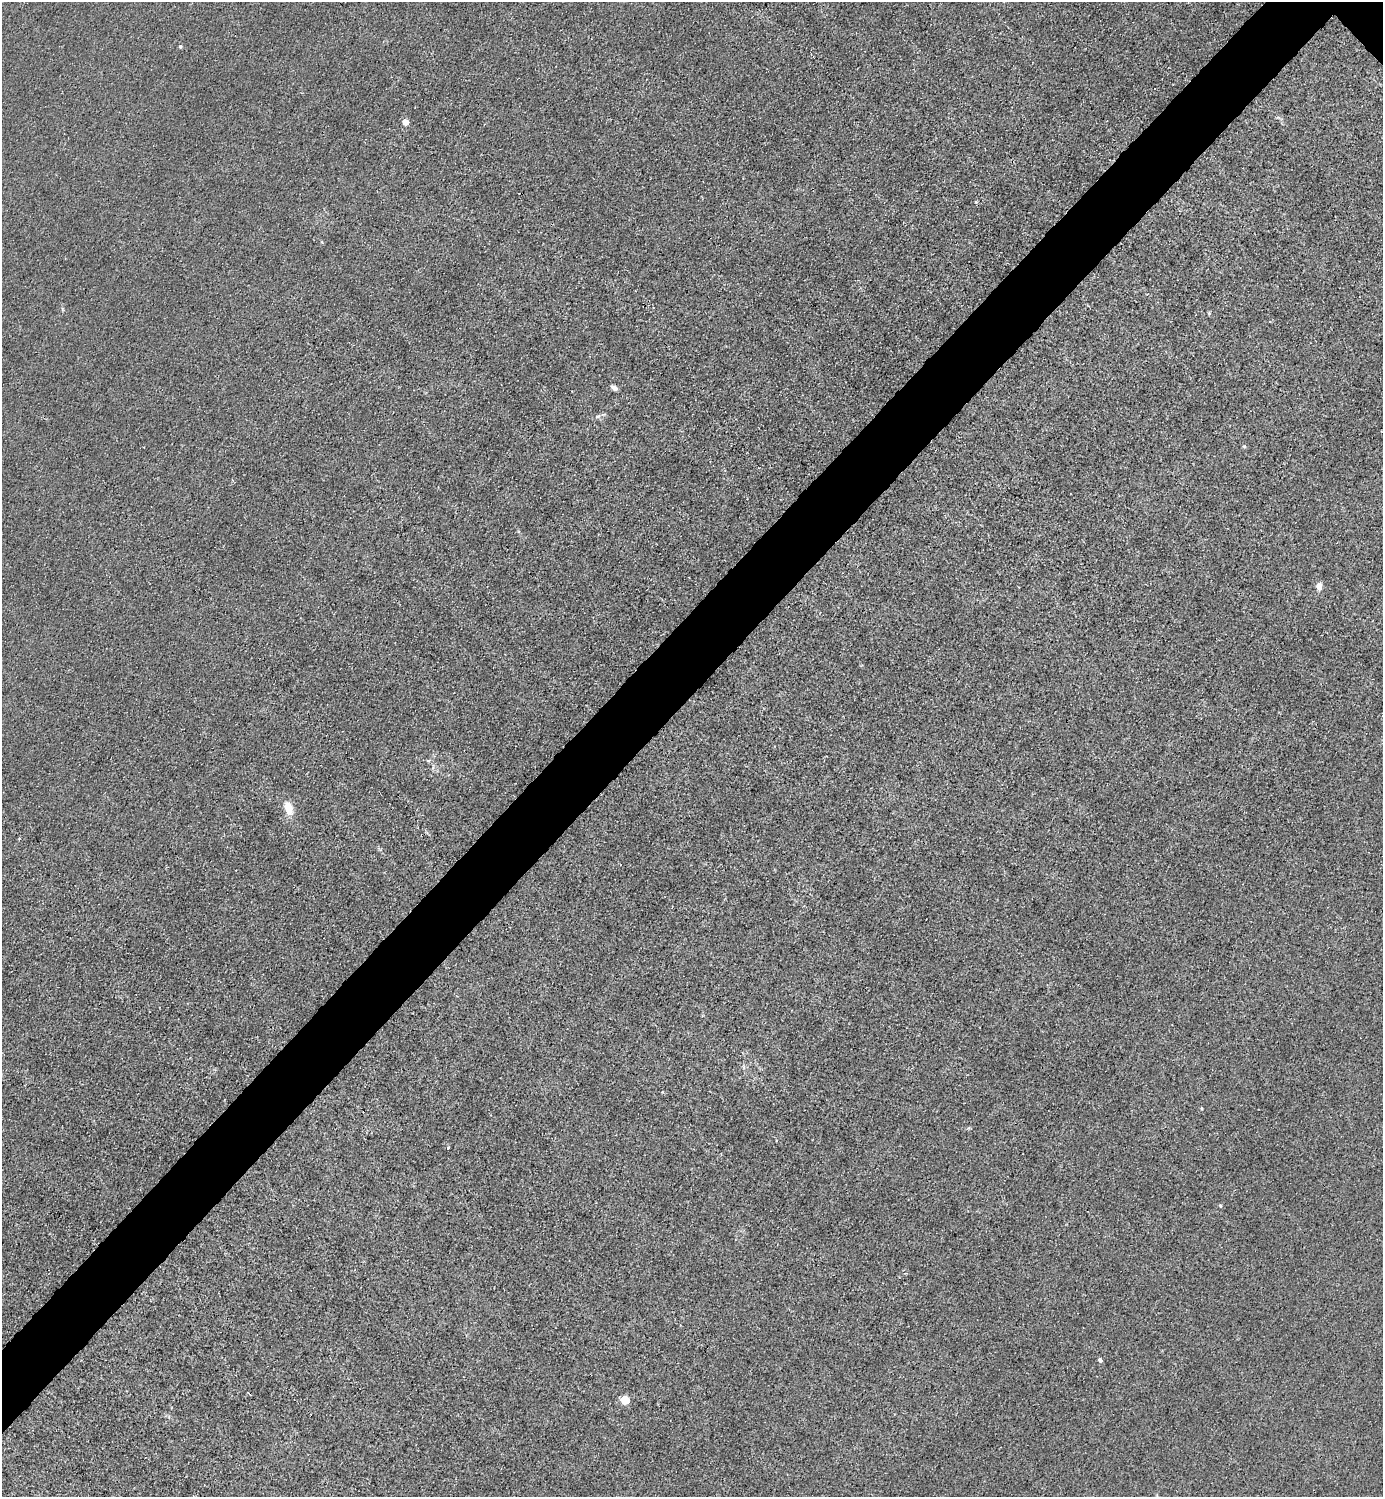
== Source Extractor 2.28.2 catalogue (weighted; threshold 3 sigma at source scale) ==
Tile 7 of 4 x 4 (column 3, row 2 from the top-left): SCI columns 3065-4445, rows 2993-4487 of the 5985 x 5985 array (HDU 1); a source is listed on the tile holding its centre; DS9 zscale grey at full resolution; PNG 1385 x 1499 px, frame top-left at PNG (2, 2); no overlay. Shown black and unused: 5% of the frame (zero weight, under 3 of 4 exposures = <1% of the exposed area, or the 3 px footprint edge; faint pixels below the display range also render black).
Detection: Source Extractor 2.28.2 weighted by HDU 2 'WHT'; one run over the whole footprint, this tile lists its part. Background 0.0215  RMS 0.0062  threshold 0.0279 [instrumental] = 3 sigma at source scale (4.5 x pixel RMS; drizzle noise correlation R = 1.50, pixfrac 1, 0.05/0.05 arcsec/px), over >= 5 px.
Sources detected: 13; all 13 listed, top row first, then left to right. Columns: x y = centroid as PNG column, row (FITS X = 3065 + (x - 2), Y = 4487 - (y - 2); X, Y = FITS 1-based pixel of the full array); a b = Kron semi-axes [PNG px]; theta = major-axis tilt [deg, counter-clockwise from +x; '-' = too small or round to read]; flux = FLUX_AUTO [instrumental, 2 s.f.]
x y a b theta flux
180 46 5 4 - 1.1
405 122 5 4 - 6.8
1209 313 4 4 - 0.76
614 388 7 5 -38 2.4
598 416 7 4 35 1.2
1244 446 5 3 - 0.68
1319 586 8 6 81 4.1
428 760 8 4 8 0.93
289 808 17 9 -76 8.1
448 1148 3 2 - 1.7
1220 1206 5 3 - 0.59
1100 1360 4 4 - 2
625 1400 5 5 - 27